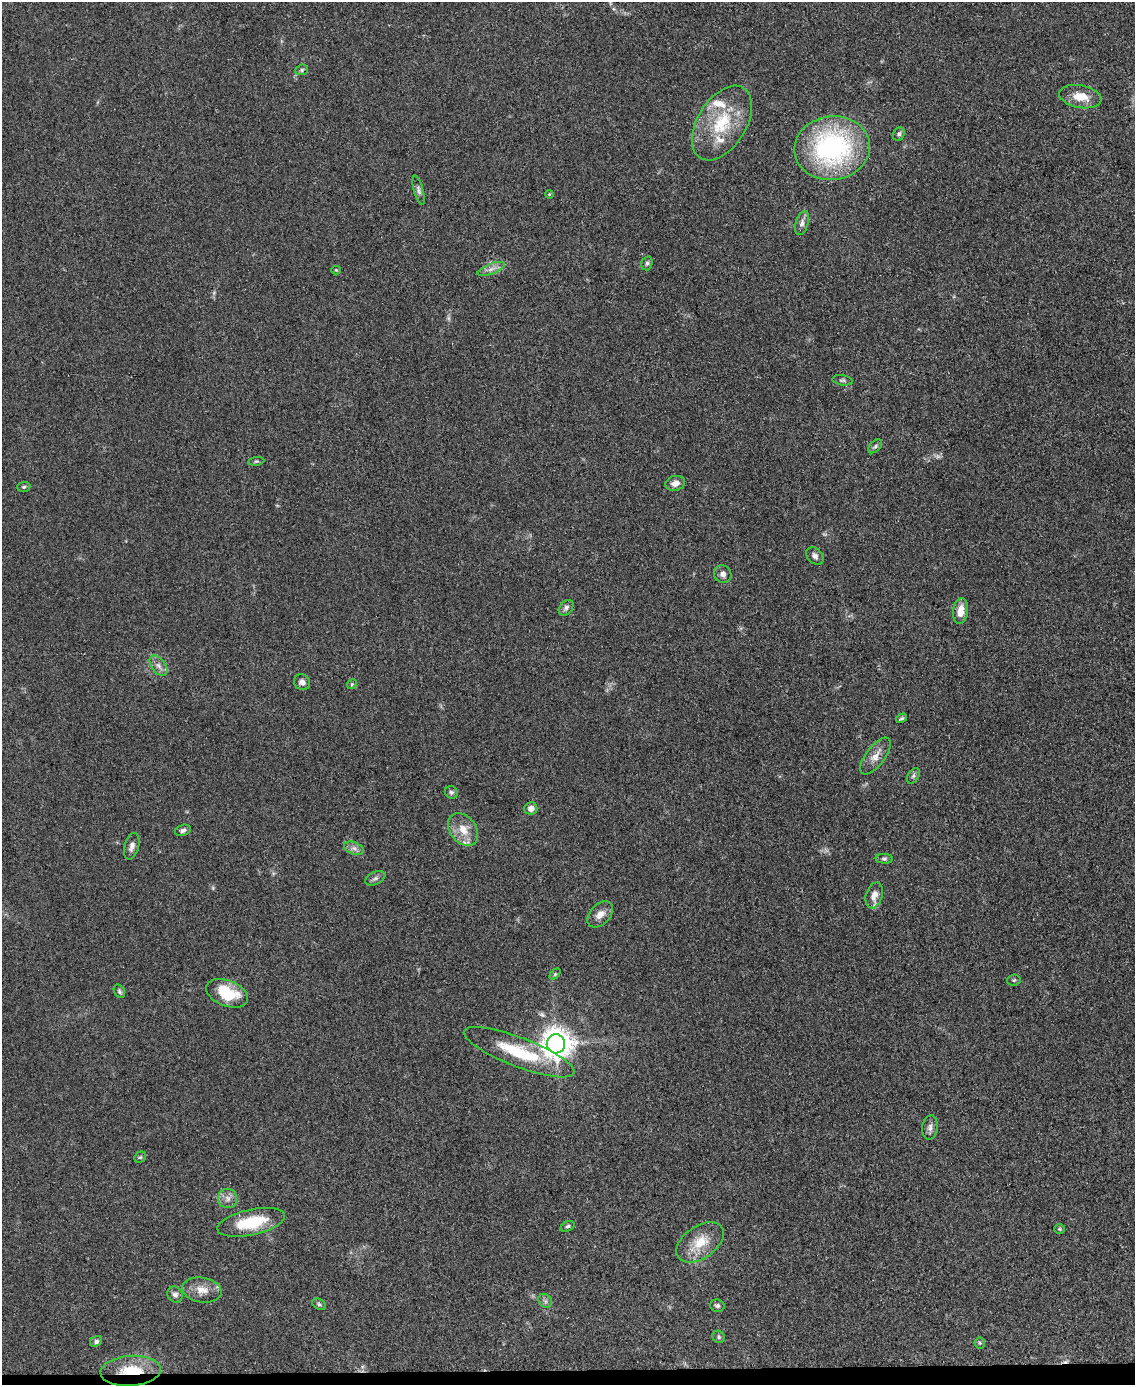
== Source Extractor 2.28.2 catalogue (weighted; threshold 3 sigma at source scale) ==
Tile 10 of 4 x 3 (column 2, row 3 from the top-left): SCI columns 1137-2269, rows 243-1625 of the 4543 x 4526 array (HDU 1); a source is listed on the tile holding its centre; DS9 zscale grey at full resolution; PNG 1137 x 1387 px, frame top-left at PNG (2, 2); each listed source drawn as its Kron ellipse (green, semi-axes under 4 px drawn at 4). Shown black and unused: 1% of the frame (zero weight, under 3 of 5 exposures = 1% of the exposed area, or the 3 px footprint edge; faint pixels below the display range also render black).
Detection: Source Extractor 2.28.2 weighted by HDU 2 'WHT'; one run over the whole footprint, this tile lists its part. Background 0.0622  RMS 0.006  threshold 0.0271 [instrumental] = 3 sigma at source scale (4.5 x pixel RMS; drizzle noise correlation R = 1.50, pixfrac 1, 0.05/0.05 arcsec/px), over >= 5 px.
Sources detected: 63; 1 cosmic-ray / hot-pixel residue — neither listed nor drawn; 4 inside a brighter listed object's ellipse — not listed separately; the other 58 listed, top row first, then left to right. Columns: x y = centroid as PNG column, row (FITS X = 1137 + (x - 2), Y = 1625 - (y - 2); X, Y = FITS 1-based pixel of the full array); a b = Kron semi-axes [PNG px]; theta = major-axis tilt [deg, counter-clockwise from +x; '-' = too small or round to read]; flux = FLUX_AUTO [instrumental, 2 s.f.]
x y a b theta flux
302 70 6 5 - 1.1
1080 97 21 11 -10 11
722 123 41 24 58 34
899 134 7 5 58 1.5
832 148 38 31 7 110
419 190 15 4 -75 2
549 194 4 3 - 0.52
802 223 12 6 73 2.7
647 263 7 5 74 1.3
491 269 14 5 20 3.4
336 270 4 4 - 0.6
842 380 10 5 -7 1.4
875 446 8 5 46 1.4
256 461 8 4 8 0.98
675 483 10 7 15 3.7
24 487 7 5 4 1
815 556 10 7 -47 2.5
723 574 9 8 - 3
566 608 9 6 50 2
961 611 13 7 82 7.1
158 666 11 7 -53 3.2
302 682 8 7 - 2.7
352 684 5 4 - 0.74
902 718 6 4 30 0.96
876 756 22 9 53 6.5
913 776 8 5 60 1.4
451 792 6 6 - 1.4
531 808 6 6 - 3.4
183 830 8 5 21 1.9
463 830 18 13 -52 9.6
132 846 14 7 75 3
354 848 10 6 -21 2.5
884 859 8 5 -5 1.2
375 878 10 6 25 1.9
874 895 13 8 73 4.4
600 914 15 10 46 5.1
555 974 6 4 45 0.76
1014 980 6 5 - 1
119 991 7 5 -60 1.2
227 993 22 13 -21 23
556 1044 9 9 - 920
519 1052 59 14 -21 34
930 1127 12 8 83 2.9
140 1157 6 5 - 0.9
228 1198 10 9 - 3.6
251 1222 34 13 12 25
568 1226 7 5 28 1.3
1060 1229 5 5 - 0.85
700 1242 27 16 35 16
202 1290 20 12 -9 7.6
175 1294 8 7 - 2.1
545 1301 7 6 - 1.6
319 1304 7 5 -30 1.2
717 1306 7 6 - 1.5
719 1337 6 6 - 1.2
96 1342 6 5 - 1.5
980 1343 5 5 - 0.82
131 1371 30 15 4 20
Overlapping masked pixels (flux is a lower limit): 1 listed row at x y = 131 1371